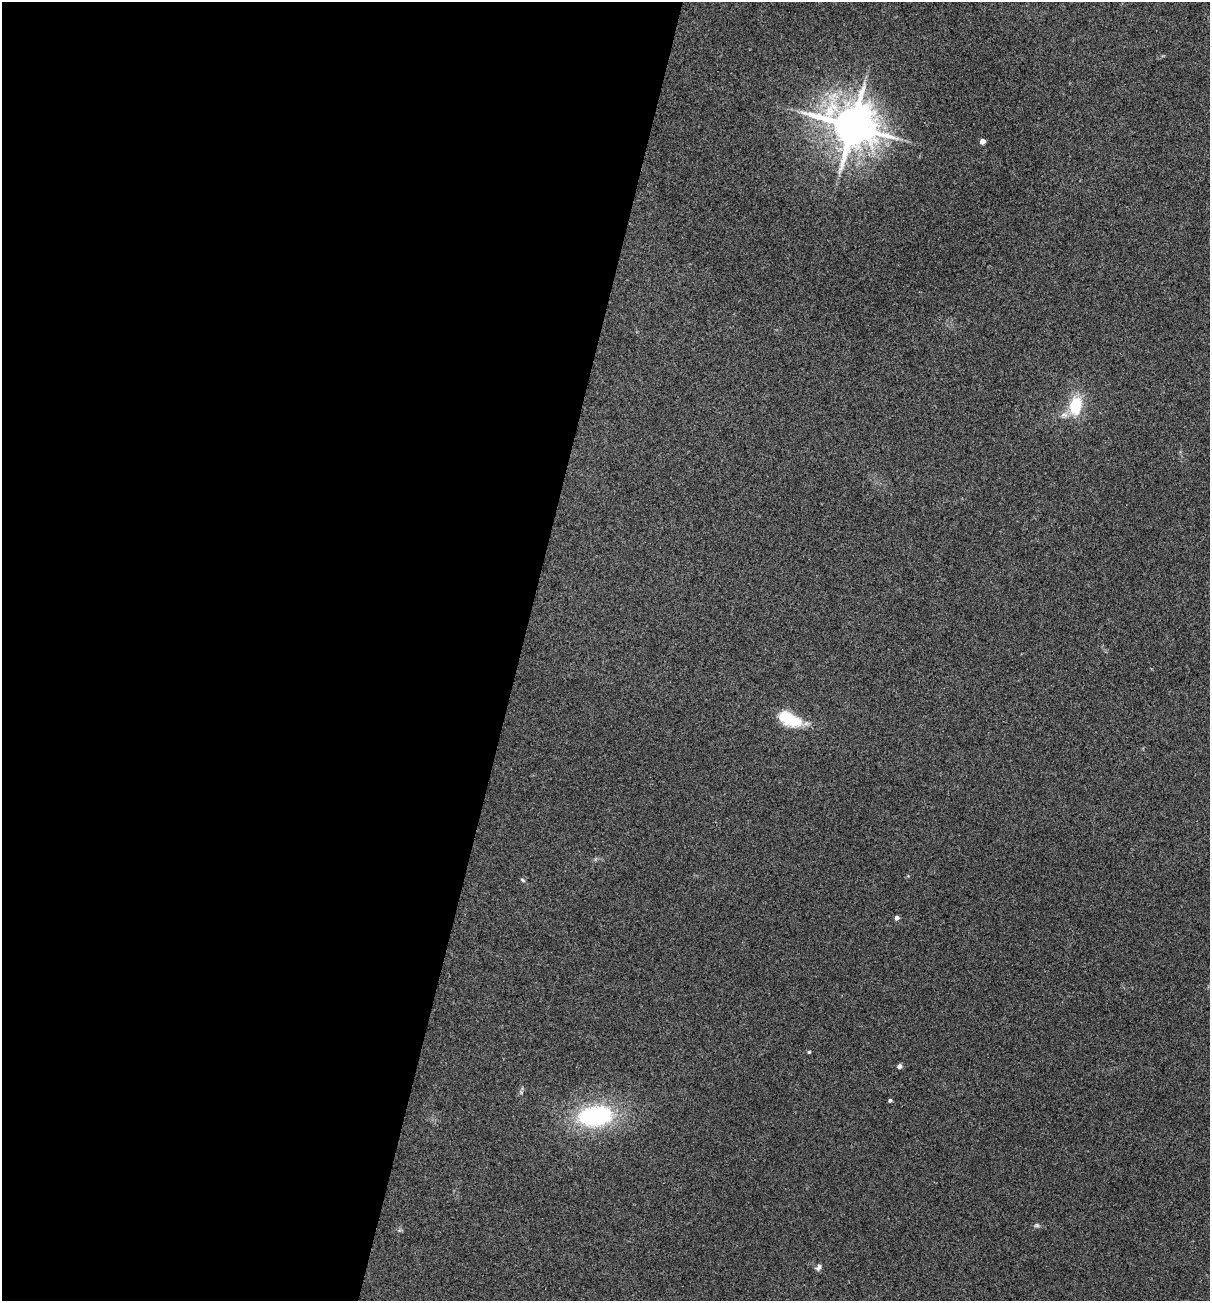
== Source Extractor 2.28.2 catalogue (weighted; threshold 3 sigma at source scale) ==
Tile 5 of 4 x 4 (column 1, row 2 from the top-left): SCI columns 126-1333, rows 2597-3895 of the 5209 x 5195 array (HDU 1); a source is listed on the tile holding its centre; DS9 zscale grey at full resolution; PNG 1212 x 1303 px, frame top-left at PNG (2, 2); no overlay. Shown black and unused: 43% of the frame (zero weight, under 3 of 4 exposures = <1% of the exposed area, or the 3 px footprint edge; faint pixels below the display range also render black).
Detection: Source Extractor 2.28.2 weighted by HDU 2 'WHT'; one run over the whole footprint, this tile lists its part. Background 0.12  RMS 0.0065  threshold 0.0294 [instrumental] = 3 sigma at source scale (4.5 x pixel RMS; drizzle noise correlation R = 1.50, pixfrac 1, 0.05/0.05 arcsec/px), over >= 5 px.
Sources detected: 12; all 12 listed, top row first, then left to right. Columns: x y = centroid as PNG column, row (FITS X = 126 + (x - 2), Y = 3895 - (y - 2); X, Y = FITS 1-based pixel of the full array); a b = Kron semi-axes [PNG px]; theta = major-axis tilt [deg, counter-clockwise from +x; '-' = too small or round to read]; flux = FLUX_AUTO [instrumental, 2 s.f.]
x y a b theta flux
852 126 14 12 -19 2700
982 141 4 4 - 4.7
1076 405 20 13 81 25
789 719 30 14 -24 23
522 880 6 4 -29 0.96
897 918 4 4 - 2.9
809 1052 4 3 - 0.94
899 1066 4 4 - 3
890 1100 4 3 - 1.3
595 1116 32 18 6 87
1037 1225 8 5 5 1.3
819 1267 8 5 49 2.2